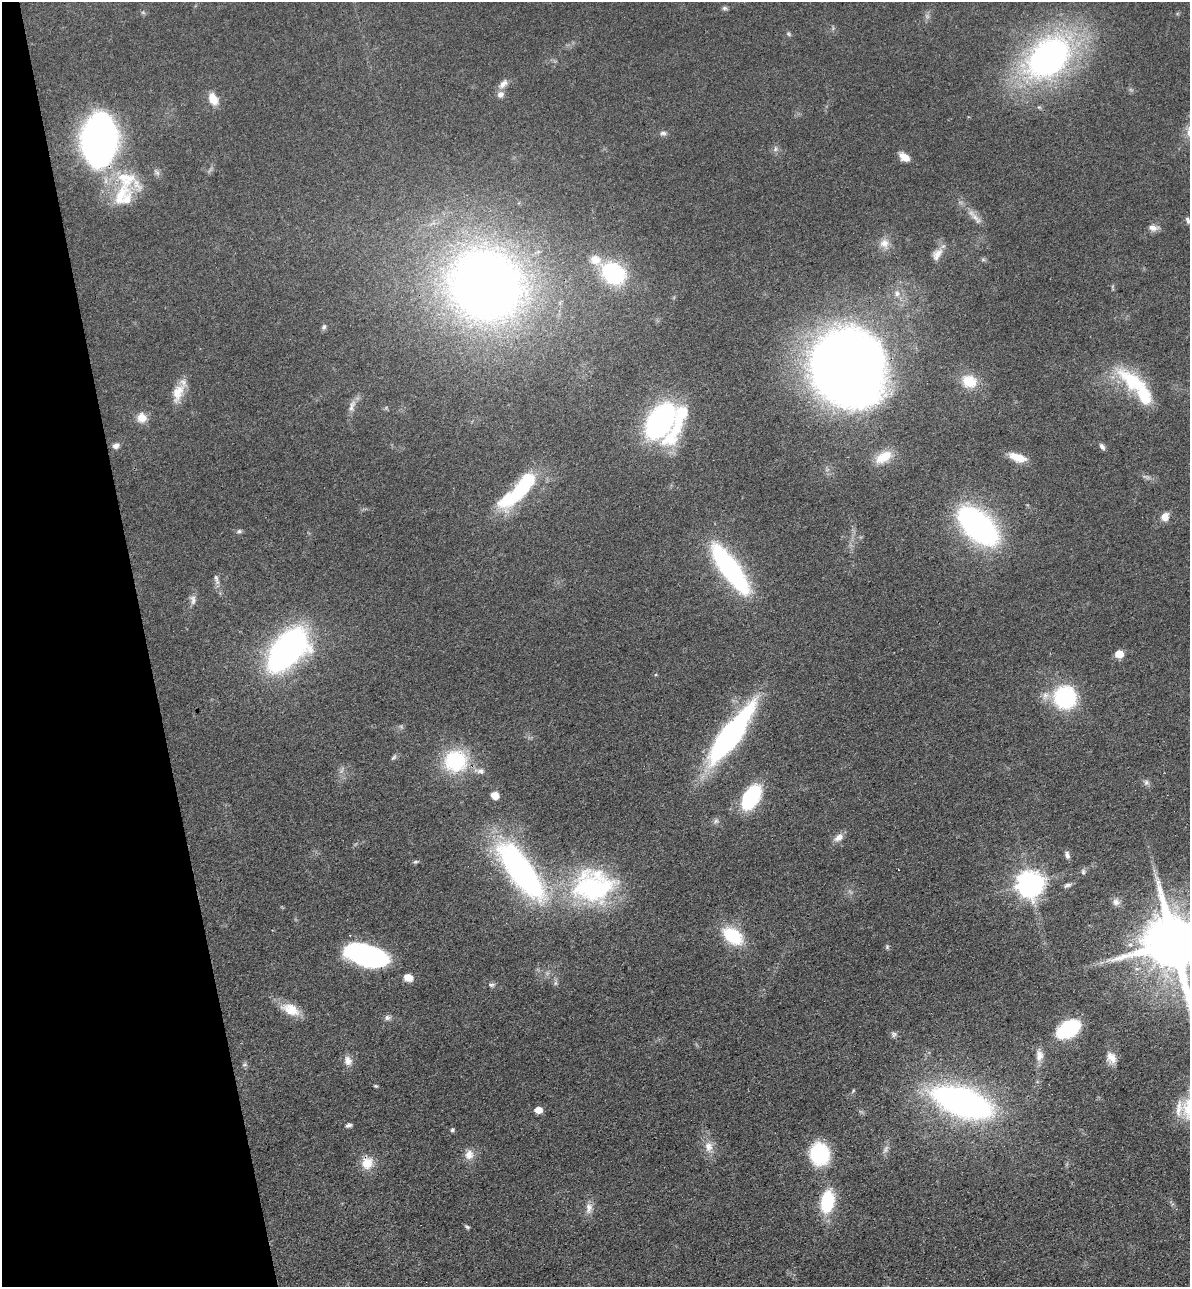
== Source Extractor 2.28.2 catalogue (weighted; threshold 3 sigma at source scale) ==
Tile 5 of 4 x 4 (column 1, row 2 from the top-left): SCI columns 298-1485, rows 2683-3967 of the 5229 x 5365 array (HDU 1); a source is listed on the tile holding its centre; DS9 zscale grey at full resolution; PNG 1192 x 1289 px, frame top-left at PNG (2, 2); no overlay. Shown black and unused: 12% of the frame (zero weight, under 3 of 4 exposures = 6% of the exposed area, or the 3 px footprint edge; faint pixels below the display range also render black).
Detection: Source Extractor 2.28.2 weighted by HDU 2 'WHT'; one run over the whole footprint, this tile lists its part. Background 0.0462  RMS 0.0058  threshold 0.0259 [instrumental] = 3 sigma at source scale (4.5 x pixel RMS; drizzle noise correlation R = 1.50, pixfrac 1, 0.05/0.05 arcsec/px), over >= 5 px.
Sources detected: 99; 5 too faint to see at this stretch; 1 inside a brighter object's white glare — not listed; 6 inside a brighter listed object's ellipse — not listed separately; the other 87 listed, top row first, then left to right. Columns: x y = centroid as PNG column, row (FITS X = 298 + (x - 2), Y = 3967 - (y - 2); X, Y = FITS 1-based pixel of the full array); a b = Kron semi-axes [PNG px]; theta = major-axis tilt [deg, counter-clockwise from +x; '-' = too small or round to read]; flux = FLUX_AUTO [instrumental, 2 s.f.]
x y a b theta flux
724 8 7 5 -15 1.3
788 34 7 5 -46 1.1
1048 57 39 26 43 240
503 84 15 8 45 3.9
213 99 13 9 -64 8.3
663 133 9 6 -5 1.7
99 140 33 21 86 430
904 157 11 7 -33 6.1
157 172 12 5 -56 1.8
126 179 40 28 -71 32
976 219 22 7 -48 4.9
1188 221 9 5 -67 1.6
1153 228 13 7 -5 3.3
884 243 14 13 - 5.5
937 254 19 10 56 5.7
983 260 7 4 0 0.95
613 273 26 20 -44 53
486 285 60 54 -29 580
897 293 9 8 - 3.1
324 327 8 5 54 1.3
850 366 57 54 -55 720
969 381 20 16 -23 13
1133 382 45 19 -36 38
178 393 25 13 70 10
352 406 19 7 75 3.9
142 418 12 12 - 6.1
660 421 27 16 57 160
677 423 61 14 66 40
116 446 9 7 30 2.5
1102 446 9 5 -55 1.7
884 457 23 13 30 12
1017 457 20 9 -19 9.3
521 490 60 16 40 48
1165 517 10 8 63 5.1
978 526 30 16 -43 220
239 531 7 6 - 1.2
730 569 58 17 -54 99
216 579 17 6 -75 2.7
193 600 14 7 -81 2.9
287 650 35 19 49 230
1119 654 6 5 - 12
1065 697 18 17 - 68
731 735 67 17 54 140
394 757 11 4 49 1.2
455 761 25 23 14 44
481 771 13 8 -4 3.3
1146 782 8 6 74 1.7
495 795 7 7 - 5.4
751 797 21 12 60 57
716 821 8 6 28 1.6
838 837 14 8 32 3.9
1067 855 10 6 -80 2
416 862 7 4 18 0.98
521 871 63 22 -54 170
1083 872 8 5 -89 1.3
1029 884 9 8 - 710
1067 885 10 5 16 1.5
593 886 56 44 3 92
1116 902 10 10 - 2.8
733 936 22 14 -36 30
1174 944 17 14 -70 5300
887 947 6 5 - 0.92
366 955 37 17 -16 110
408 978 9 7 -17 6.8
555 983 7 4 89 1.2
491 985 10 5 6 1.5
290 1009 26 13 -23 11
387 1018 9 8 - 1.9
1068 1029 16 10 30 73
894 1034 8 7 - 1.6
1039 1055 17 10 89 4.9
1111 1058 15 12 -64 5.6
348 1061 13 10 -64 4.3
245 1064 8 5 18 1.2
376 1086 6 4 -26 0.76
962 1102 46 20 -19 250
538 1110 6 5 - 8.8
349 1125 7 5 19 1.5
452 1130 5 4 - 1.1
709 1146 14 11 -80 5.7
886 1149 12 5 63 2.4
819 1154 16 14 -78 55
469 1155 14 12 82 5.4
367 1163 16 15 - 9.2
827 1201 19 11 79 36
589 1208 16 8 86 4.3
467 1227 7 4 -31 0.96
Overlapping masked pixels (flux is a lower limit): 1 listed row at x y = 99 140
Isophote crosses this tile's border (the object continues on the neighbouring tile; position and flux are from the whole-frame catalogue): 2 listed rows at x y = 1188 221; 1174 944